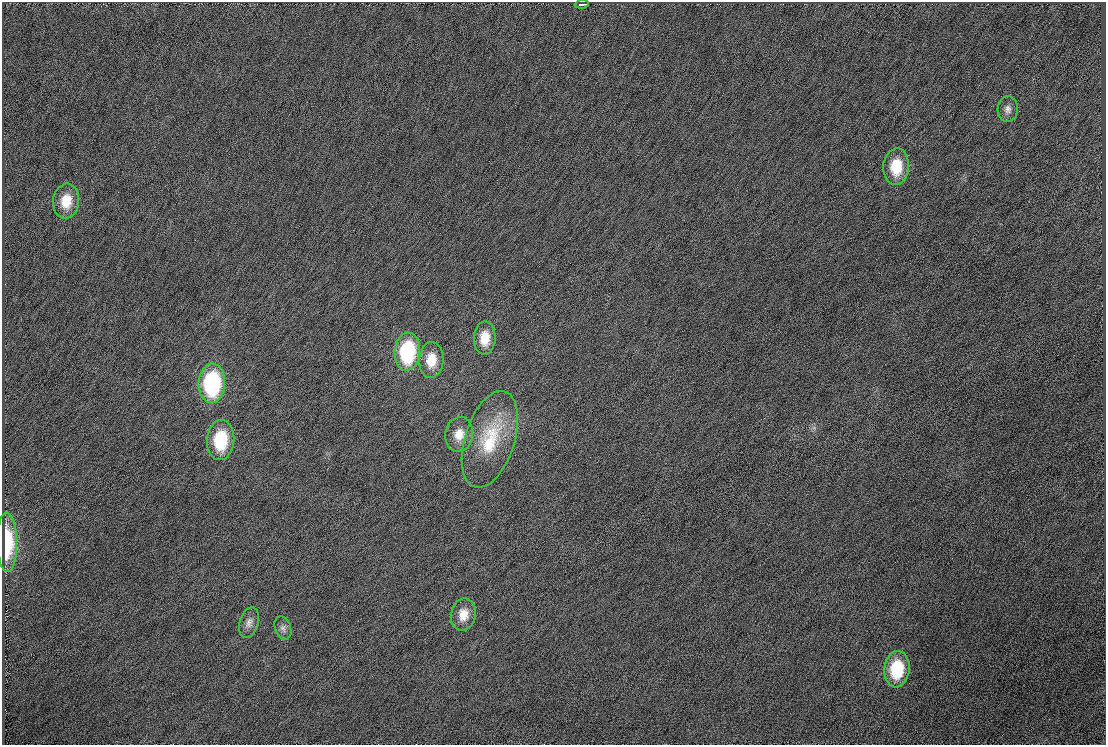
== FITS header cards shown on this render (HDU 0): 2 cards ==
NAXIS1  =                 1104
NAXIS2  =                  743

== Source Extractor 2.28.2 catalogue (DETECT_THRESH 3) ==
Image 1104 x 743 px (HDU 0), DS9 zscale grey, 1 PNG px = 1 image px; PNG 1108 x 747 px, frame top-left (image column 1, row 743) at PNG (2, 2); each listed source drawn as its Kron ellipse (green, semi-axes under 4 px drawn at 4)
Background 67.9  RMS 10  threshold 30.7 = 3 sigma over >= 5 px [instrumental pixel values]
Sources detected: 16; all 16 listed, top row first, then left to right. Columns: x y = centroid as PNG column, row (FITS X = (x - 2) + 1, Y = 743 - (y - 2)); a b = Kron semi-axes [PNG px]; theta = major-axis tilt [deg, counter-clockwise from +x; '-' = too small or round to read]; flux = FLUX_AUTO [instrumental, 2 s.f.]
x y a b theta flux
582 4 7 3 6 4000
1008 109 13 10 87 4000
896 167 18 13 86 22000
66 201 17 13 84 14000
485 338 16 11 89 13000
407 352 19 12 85 59000
431 360 18 12 87 14000
212 383 20 13 87 81000
459 434 17 14 80 11000
490 439 50 25 72 44000
221 440 20 13 86 37000
7 542 30 10 -89 40000
463 615 16 12 80 9600
249 623 16 9 73 4600
283 628 12 8 -71 3200
897 669 18 12 84 34000